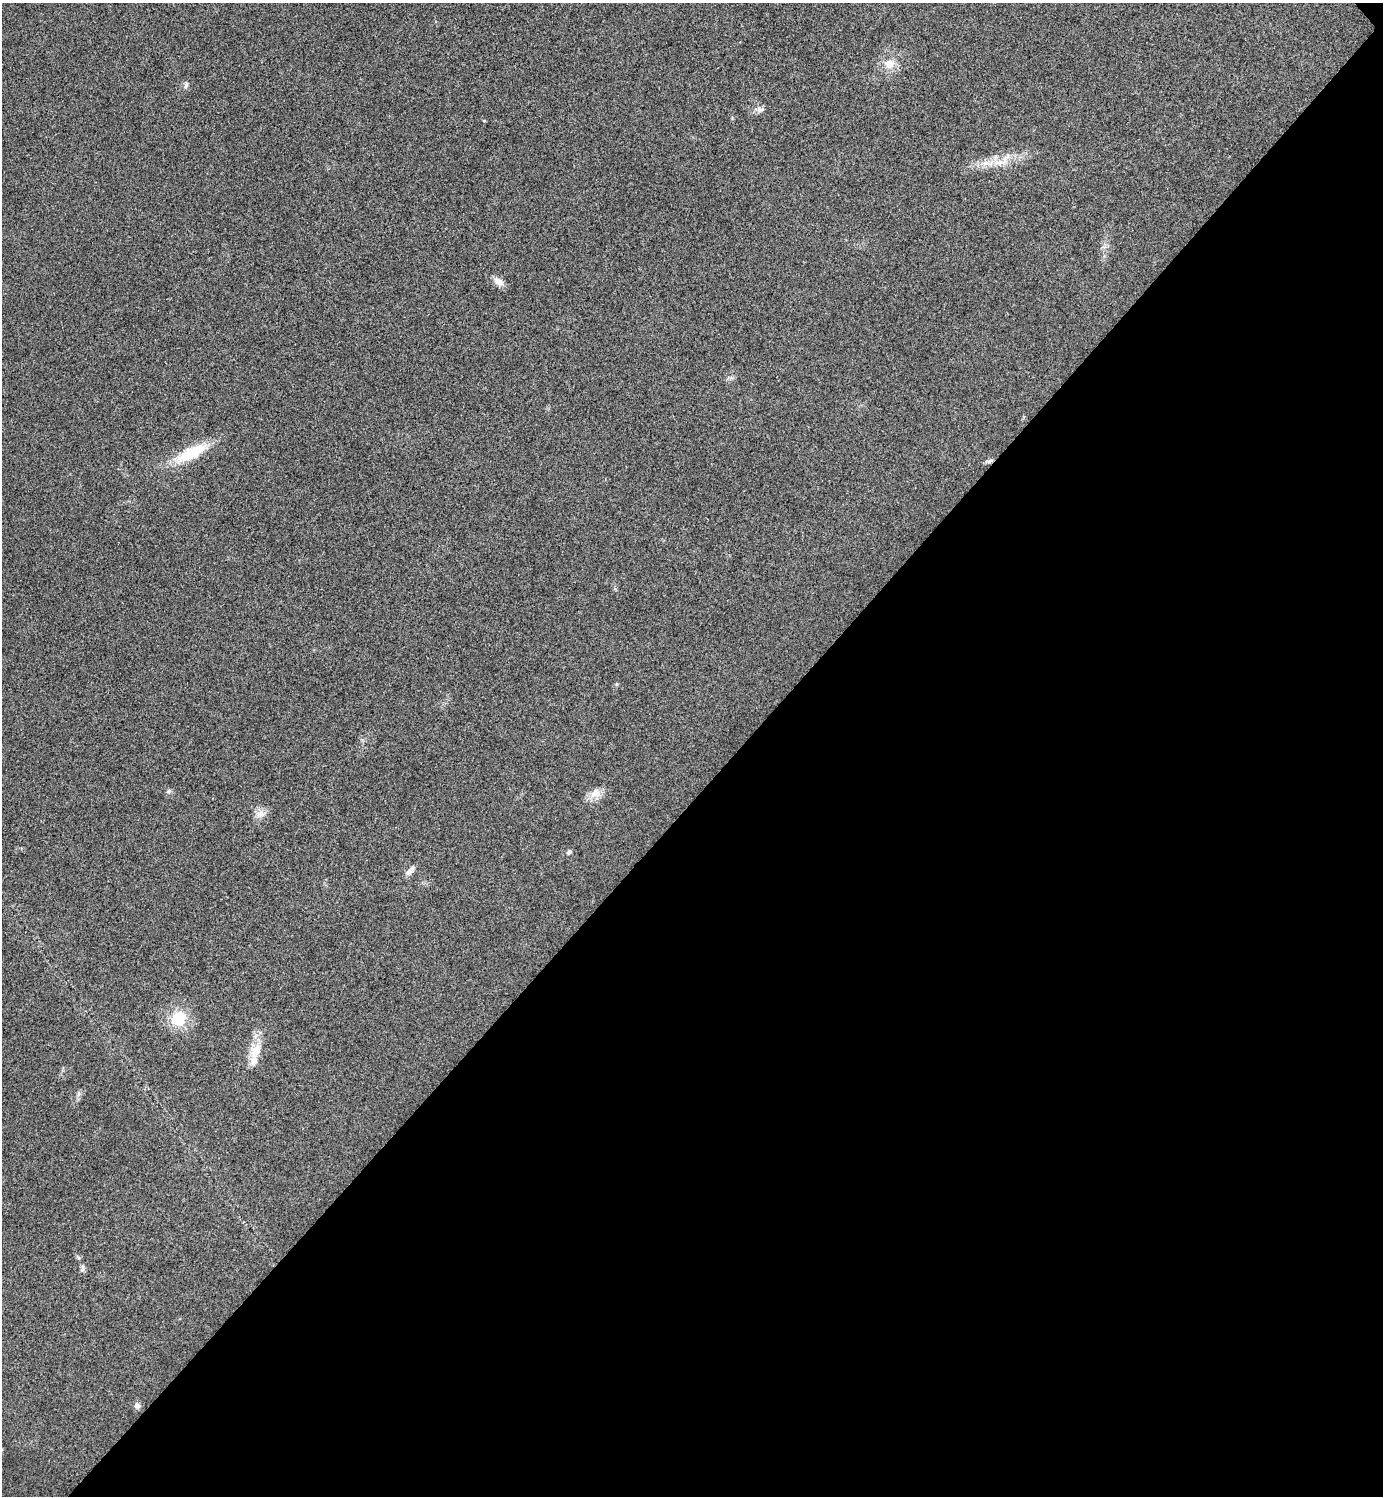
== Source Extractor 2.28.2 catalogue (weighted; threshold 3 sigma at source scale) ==
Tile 12 of 4 x 4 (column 4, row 3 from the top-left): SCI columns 4303-5683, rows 1501-2994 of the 5984 x 5984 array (HDU 1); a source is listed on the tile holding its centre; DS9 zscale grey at full resolution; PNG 1385 x 1498 px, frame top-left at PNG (2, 3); no overlay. Shown black and unused: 47% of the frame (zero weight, under 3 of 4 exposures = <1% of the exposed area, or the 3 px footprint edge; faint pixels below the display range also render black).
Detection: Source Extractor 2.28.2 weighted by HDU 2 'WHT'; one run over the whole footprint, this tile lists its part. Background 0.0208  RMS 0.0056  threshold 0.0253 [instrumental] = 3 sigma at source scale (4.5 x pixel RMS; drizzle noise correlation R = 1.50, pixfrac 1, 0.05/0.05 arcsec/px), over >= 5 px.
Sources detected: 20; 1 inside a brighter listed object's ellipse — not listed separately; the other 19 listed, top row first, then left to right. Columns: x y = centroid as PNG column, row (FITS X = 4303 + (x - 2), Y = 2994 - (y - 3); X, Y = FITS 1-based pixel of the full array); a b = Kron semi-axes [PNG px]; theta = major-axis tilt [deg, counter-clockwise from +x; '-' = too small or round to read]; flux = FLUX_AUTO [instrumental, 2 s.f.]
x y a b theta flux
889 64 12 11 - 7.7
186 85 11 5 77 1.7
760 109 12 7 6 2.5
1002 161 37 11 32 12
1104 247 7 4 -18 1.2
498 281 14 8 -38 4.1
192 453 42 13 26 25
989 461 11 5 16 1.5
169 791 7 5 17 1.2
595 793 16 13 43 5.9
261 814 18 9 16 4.2
569 852 5 4 - 1.7
411 871 13 8 60 2.9
178 1018 15 14 - 20
255 1050 27 16 71 11
78 1094 7 4 71 1.3
78 1257 7 4 -45 0.89
82 1269 10 5 74 1.6
137 1406 8 7 - 2.4
Overlapping masked pixels (flux is a lower limit): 1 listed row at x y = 989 461